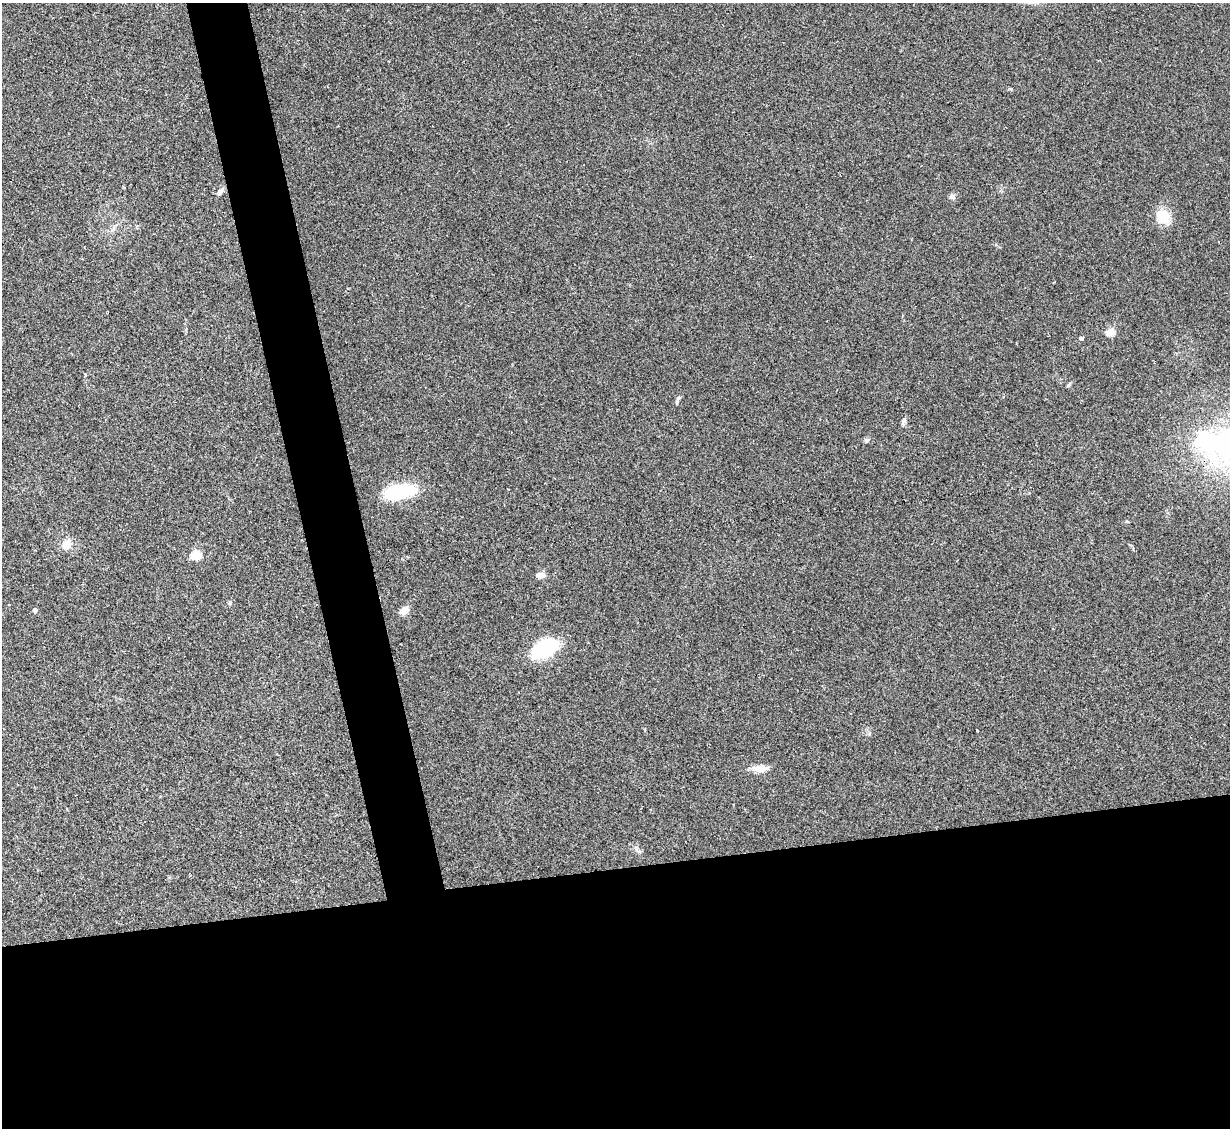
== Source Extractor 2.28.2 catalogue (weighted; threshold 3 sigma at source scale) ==
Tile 15 of 4 x 4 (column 3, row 4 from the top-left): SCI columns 2455-3682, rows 251-1376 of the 4909 x 4890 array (HDU 1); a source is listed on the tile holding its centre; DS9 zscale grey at full resolution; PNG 1232 x 1130 px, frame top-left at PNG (2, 3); no overlay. Shown black and unused: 27% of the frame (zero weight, under 2 of 3 exposures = <1% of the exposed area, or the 3 px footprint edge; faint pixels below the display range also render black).
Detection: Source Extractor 2.28.2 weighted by HDU 2 'WHT'; one run over the whole footprint, this tile lists its part. Background 0.0784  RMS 0.0093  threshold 0.0417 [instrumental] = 3 sigma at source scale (4.5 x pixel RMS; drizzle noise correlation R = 1.50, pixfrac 1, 0.05/0.05 arcsec/px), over >= 5 px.
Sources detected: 20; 1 inside a brighter object's white glare — not listed; the other 19 listed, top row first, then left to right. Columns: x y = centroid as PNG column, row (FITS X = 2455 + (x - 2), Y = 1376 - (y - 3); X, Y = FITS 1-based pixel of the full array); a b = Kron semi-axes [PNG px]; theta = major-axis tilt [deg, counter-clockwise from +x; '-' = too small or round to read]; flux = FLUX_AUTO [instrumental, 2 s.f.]
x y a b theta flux
220 191 12 5 49 3.2
952 197 9 7 -16 2.7
1163 217 15 13 -51 21
1110 332 5 4 - 35
1081 338 5 4 - 2.5
1069 385 7 4 62 1.4
677 400 13 4 71 2.4
904 420 9 6 71 2.5
867 440 8 5 17 2
1203 440 8 6 -30 200
400 492 34 15 11 51
66 544 13 10 53 8.5
195 555 5 5 - 50
540 575 10 7 3 5.8
35 610 4 4 - 3.5
404 611 10 7 31 7.9
542 646 30 10 32 51
977 731 3 3 - 1.4
760 768 22 8 3 9
Unlisted compact peaks at least as high as the median listed source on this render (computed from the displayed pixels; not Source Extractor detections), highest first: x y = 1011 89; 869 734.